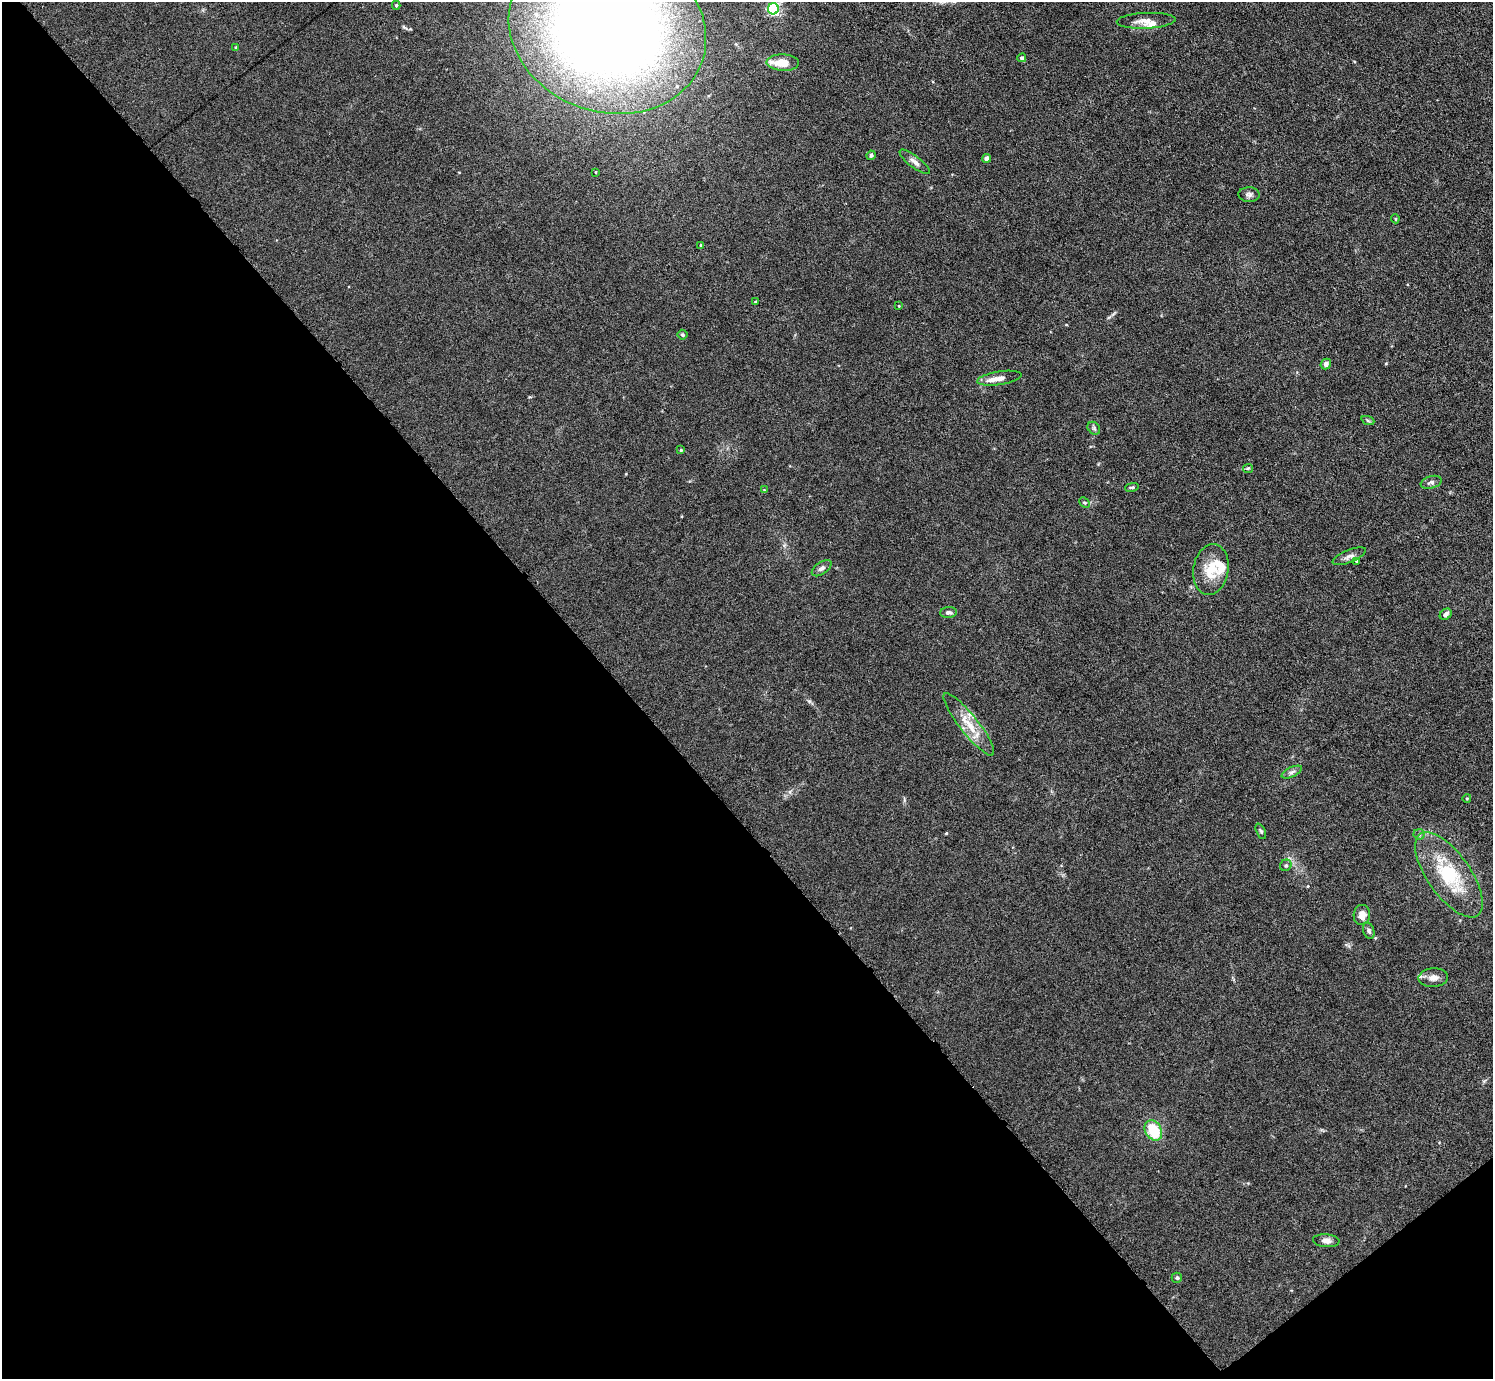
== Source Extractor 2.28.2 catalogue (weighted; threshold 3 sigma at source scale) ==
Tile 14 of 4 x 4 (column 2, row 4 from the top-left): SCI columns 1596-3086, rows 158-1534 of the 6126 x 6131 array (HDU 1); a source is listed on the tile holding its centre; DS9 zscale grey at full resolution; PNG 1495 x 1381 px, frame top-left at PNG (2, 2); each listed source drawn as its Kron ellipse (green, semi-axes under 4 px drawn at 4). Shown black and unused: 43% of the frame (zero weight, under 3 of 6 exposures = <1% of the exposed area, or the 3 px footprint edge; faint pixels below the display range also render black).
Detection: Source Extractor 2.28.2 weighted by HDU 2 'WHT'; one run over the whole footprint, this tile lists its part. Background 0.0396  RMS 0.004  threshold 0.0164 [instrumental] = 3 sigma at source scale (4.09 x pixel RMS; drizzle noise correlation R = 1.36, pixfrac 0.8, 0.05/0.05 arcsec/px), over >= 5 px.
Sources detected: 53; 7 inside a brighter listed object's ellipse — not listed separately; the other 46 listed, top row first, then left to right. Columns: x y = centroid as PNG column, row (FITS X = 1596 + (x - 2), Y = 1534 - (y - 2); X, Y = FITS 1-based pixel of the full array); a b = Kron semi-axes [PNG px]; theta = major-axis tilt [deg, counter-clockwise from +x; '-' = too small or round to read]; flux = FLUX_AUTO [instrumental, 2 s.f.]
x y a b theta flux
396 5 4 4 - 0.49
773 9 5 5 - 66
1146 21 29 8 2 3.8
607 29 100 83 -19 560
236 47 4 3 - 0.35
1022 58 4 4 - 1.2
783 63 16 8 -3 5.8
871 155 5 4 - 0.76
986 159 4 4 - 1.4
915 162 18 6 -38 2
596 172 3 2 - 0.24
1249 195 10 7 -3 1.4
1395 219 4 3 - 0.41
701 245 4 3 - 0.34
756 302 4 3 - 0.57
899 306 4 2 - 0.21
682 335 5 5 - 0.52
1326 364 5 5 - 1.5
999 378 22 6 9 3
1368 421 7 4 -20 0.61
1094 428 7 5 -46 0.79
681 450 4 4 - 0.34
1248 468 5 4 - 0.43
1431 482 10 6 15 1.4
1132 487 7 4 11 0.54
764 490 4 4 - 0.3
1084 503 6 4 -45 0.49
1349 556 18 6 21 1.9
1357 561 4 3 - 0.5
822 568 11 6 35 1.3
1211 569 25 17 81 9.5
948 612 8 5 6 1
1446 614 6 5 - 1.5
969 724 39 9 -52 8
1292 772 11 4 26 1.1
1467 798 4 3 - 0.29
1261 831 8 4 -65 0.67
1419 834 5 5 - 0.65
1286 865 6 5 - 0.74
1449 875 50 21 -55 25
1362 915 10 8 85 2.9
1369 931 8 5 -72 1
1433 978 15 9 3 2.7
1153 1130 11 8 -61 13
1326 1241 13 6 -4 2
1177 1278 5 5 - 0.66
Isophote crosses this tile's border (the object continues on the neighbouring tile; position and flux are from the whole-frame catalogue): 1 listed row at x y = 607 29